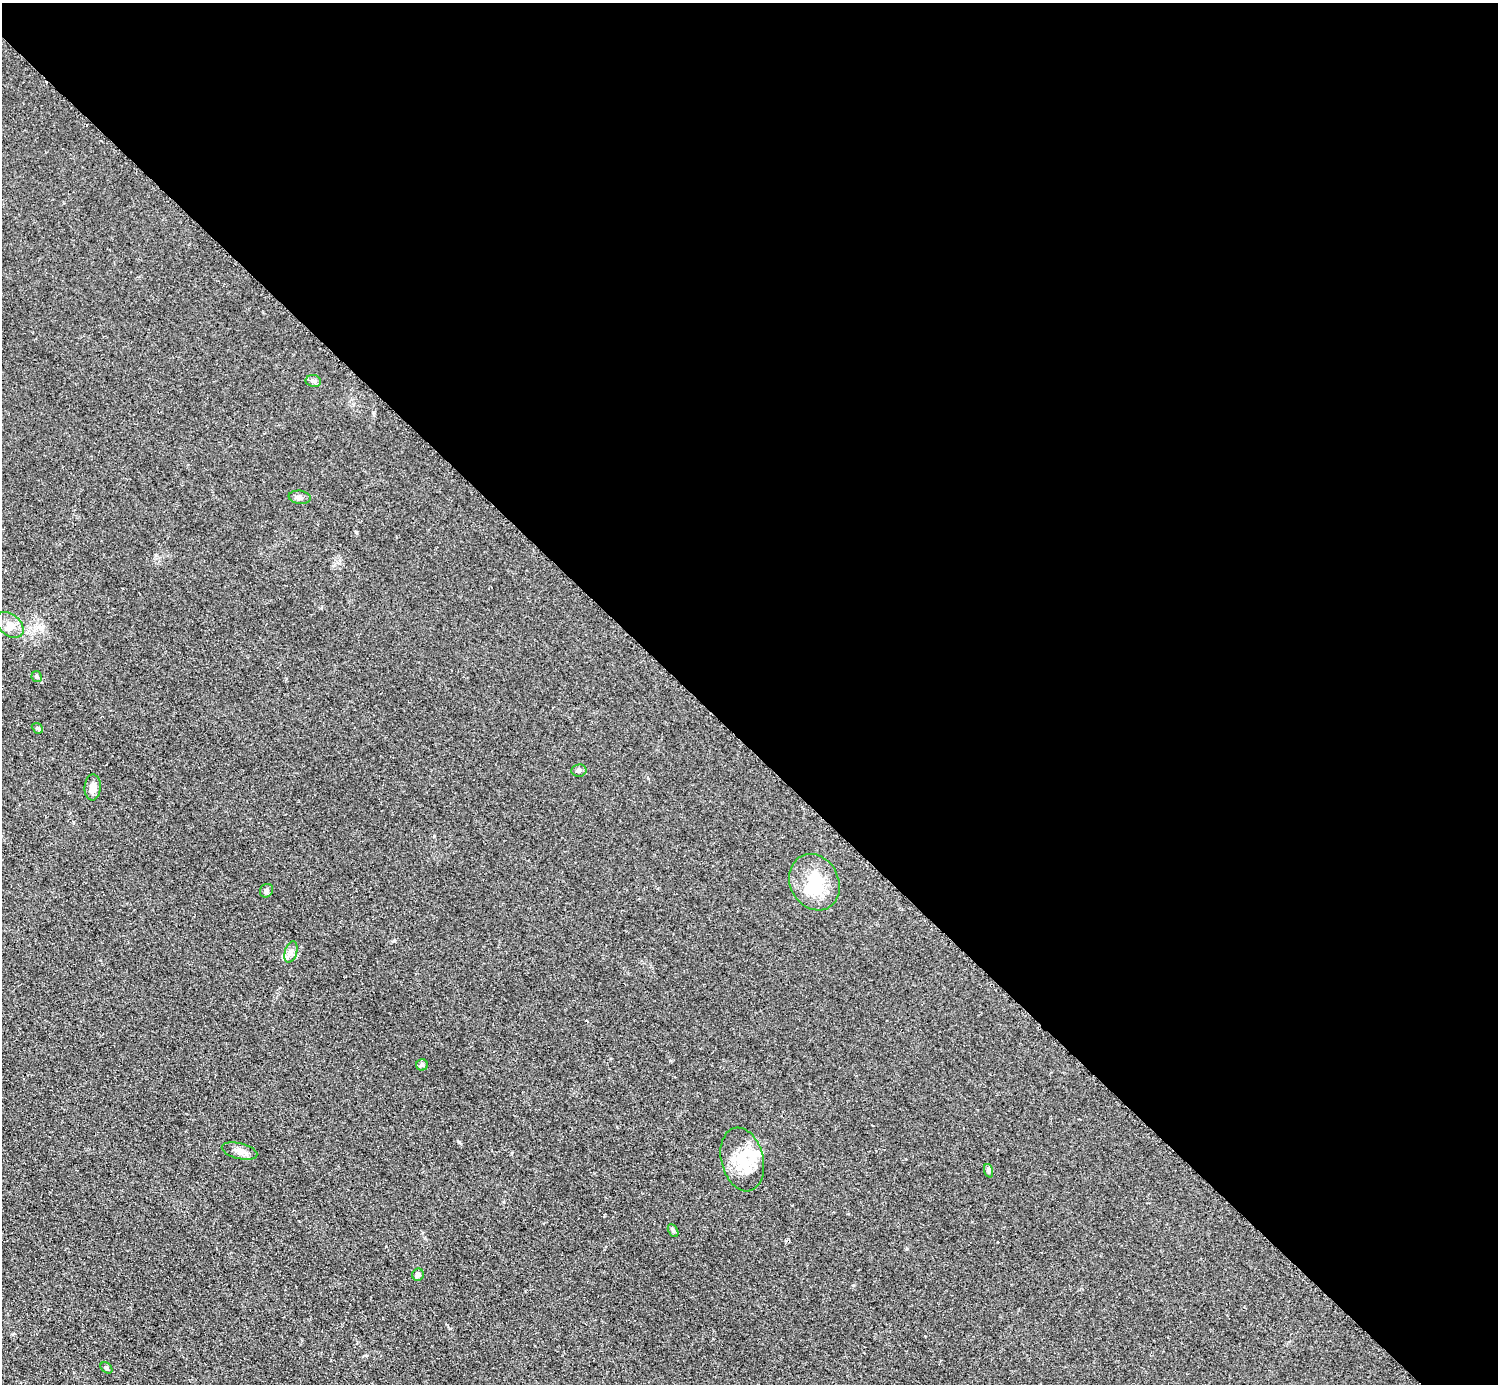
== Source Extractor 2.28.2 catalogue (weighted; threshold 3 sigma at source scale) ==
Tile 8 of 4 x 4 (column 4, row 2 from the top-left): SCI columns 4495-5990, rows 3073-4454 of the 5992 x 5992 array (HDU 1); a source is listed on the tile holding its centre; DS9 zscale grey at full resolution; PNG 1500 x 1386 px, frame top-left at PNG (2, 3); each listed source drawn as its Kron ellipse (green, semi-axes under 4 px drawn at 4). Shown black and unused: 54% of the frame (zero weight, under 2 of 3 exposures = <1% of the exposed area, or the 3 px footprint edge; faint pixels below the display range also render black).
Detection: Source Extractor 2.28.2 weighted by HDU 2 'WHT'; one run over the whole footprint, this tile lists its part. Background 0.0555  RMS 0.0074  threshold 0.0333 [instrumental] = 3 sigma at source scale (4.5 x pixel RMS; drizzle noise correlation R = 1.50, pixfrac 1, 0.05/0.05 arcsec/px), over >= 5 px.
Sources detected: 21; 3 inside a brighter object's white glare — neither listed nor drawn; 1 inside a brighter listed object's ellipse — not listed separately; the other 17 listed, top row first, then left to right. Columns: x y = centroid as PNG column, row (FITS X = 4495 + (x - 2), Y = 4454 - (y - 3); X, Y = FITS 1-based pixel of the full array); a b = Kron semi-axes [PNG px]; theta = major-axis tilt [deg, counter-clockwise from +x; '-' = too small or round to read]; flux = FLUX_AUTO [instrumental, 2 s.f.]
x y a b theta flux
313 381 8 6 -8 2.1
300 497 11 6 -7 2.6
10 625 15 10 -41 7.6
37 676 5 5 - 1.1
37 728 6 4 -43 1
579 770 7 6 - 2.2
93 787 13 8 86 5.3
814 882 29 24 -63 31
266 891 7 6 - 1.8
291 952 11 6 74 3.1
422 1065 6 5 - 1.4
239 1151 18 7 -14 4.8
742 1159 32 21 -76 25
989 1171 7 4 -71 1.2
673 1230 7 4 -63 1.3
418 1275 6 5 - 2.2
106 1368 6 4 -40 1.3
Unlisted compact peaks at least as high as the median listed source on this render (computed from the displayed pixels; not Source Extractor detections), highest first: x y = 356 532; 459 1142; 394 941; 434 836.